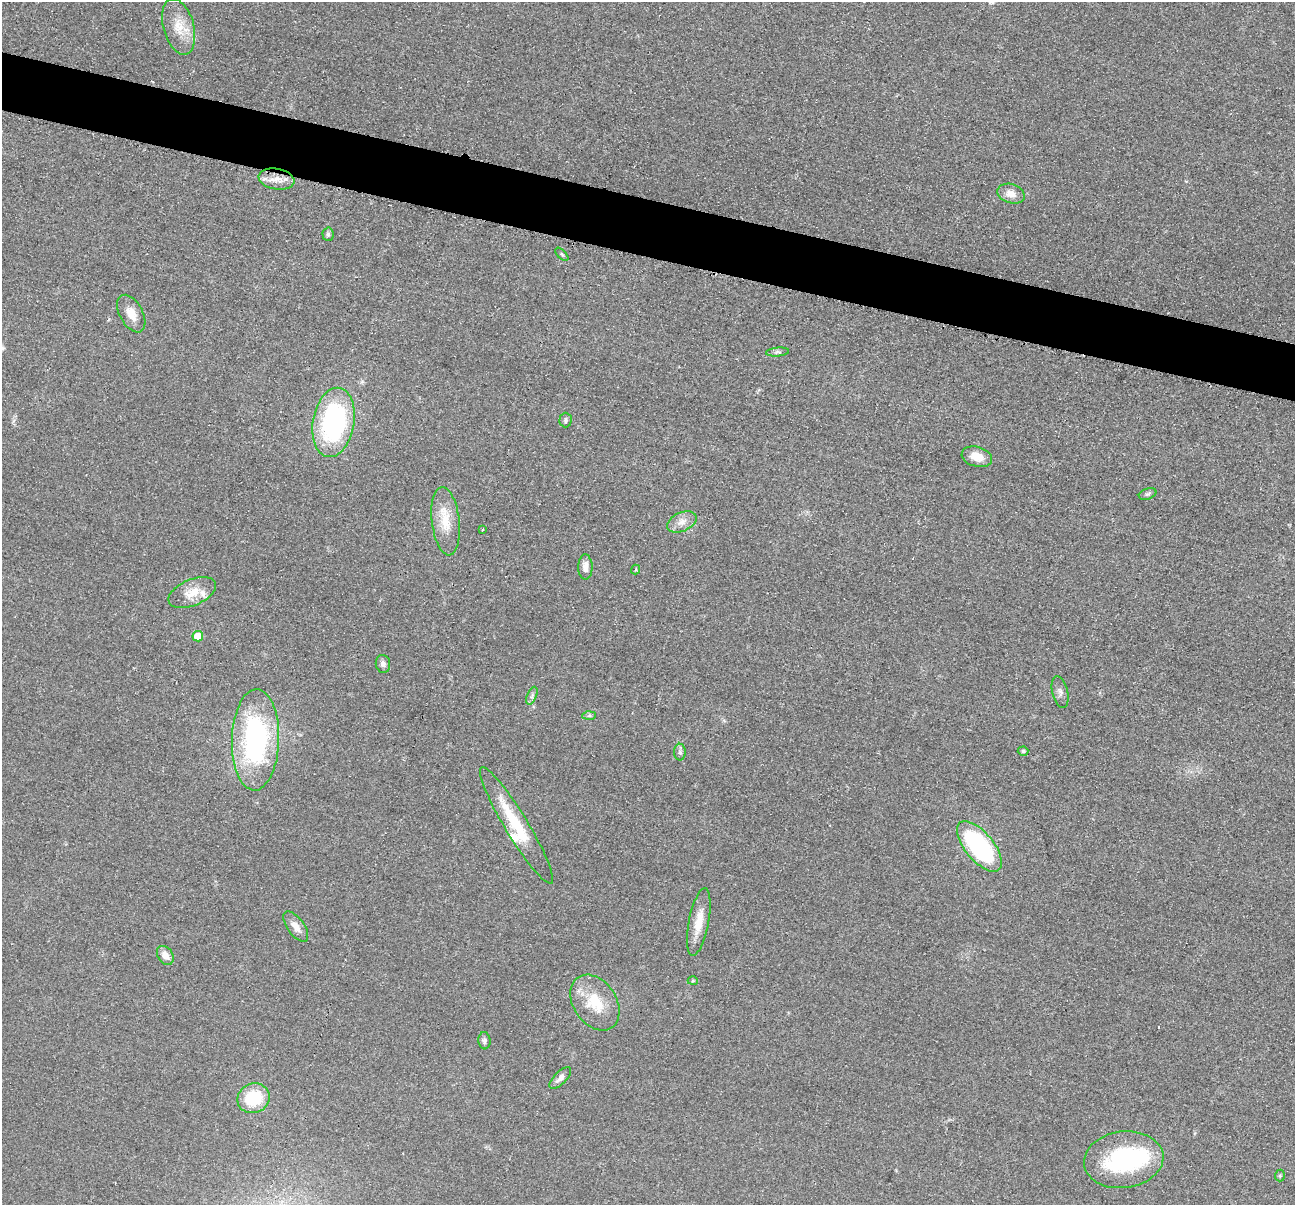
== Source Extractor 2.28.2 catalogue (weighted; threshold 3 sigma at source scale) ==
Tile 11 of 4 x 4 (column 3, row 3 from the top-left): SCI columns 2597-3889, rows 1462-2664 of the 5193 x 5209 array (HDU 1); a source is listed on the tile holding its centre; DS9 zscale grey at full resolution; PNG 1297 x 1207 px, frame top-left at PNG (2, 2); each listed source drawn as its Kron ellipse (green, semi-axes under 4 px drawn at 4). Shown black and unused: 5% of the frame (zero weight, under 2 of 3 exposures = <1% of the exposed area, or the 3 px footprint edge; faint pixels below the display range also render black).
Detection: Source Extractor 2.28.2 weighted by HDU 2 'WHT'; one run over the whole footprint, this tile lists its part. Background 0.0456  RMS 0.0085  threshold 0.0382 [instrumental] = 3 sigma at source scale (4.5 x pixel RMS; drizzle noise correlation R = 1.50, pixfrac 1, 0.05/0.05 arcsec/px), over >= 5 px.
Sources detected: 42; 1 inside a brighter object's white glare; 1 cosmic-ray / hot-pixel residue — neither listed nor drawn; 3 inside a brighter listed object's ellipse — not listed separately; the other 37 listed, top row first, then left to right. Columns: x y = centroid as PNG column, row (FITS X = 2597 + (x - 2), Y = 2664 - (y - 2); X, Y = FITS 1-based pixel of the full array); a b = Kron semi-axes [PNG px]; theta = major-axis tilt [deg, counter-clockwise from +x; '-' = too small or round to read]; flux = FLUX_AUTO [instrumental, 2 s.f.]
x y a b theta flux
179 27 29 15 -74 19
276 179 18 10 -10 9.6
1011 194 14 9 -17 8.2
328 234 6 5 - 1.8
562 254 8 3 -45 1.1
131 314 20 11 -61 11
778 352 11 4 5 2
566 420 7 6 - 2.1
333 422 35 20 80 140
977 457 15 10 -16 11
1148 494 9 5 19 2.1
446 521 34 14 -83 21
682 522 16 9 25 7.7
483 529 3 3 - 1.9
585 567 12 7 -89 6.6
635 570 5 3 - 1.4
192 593 25 13 23 15
198 636 5 5 - 14
383 664 9 7 -81 3.9
1060 692 16 8 -77 4.2
532 696 9 4 68 2.3
589 716 7 4 2 1.5
255 740 50 23 88 150
1023 751 5 4 - 1.5
680 752 8 6 90 2.3
516 825 68 11 -59 39
979 846 30 14 -50 130
699 922 34 10 79 15
296 926 18 8 -53 7.3
165 955 10 7 -55 7
693 981 5 3 - 0.88
595 1003 30 21 -56 30
484 1041 8 6 -85 2.7
560 1078 14 6 44 4.4
253 1098 16 14 21 38
1124 1160 40 28 8 90
1280 1176 6 5 - 1.2